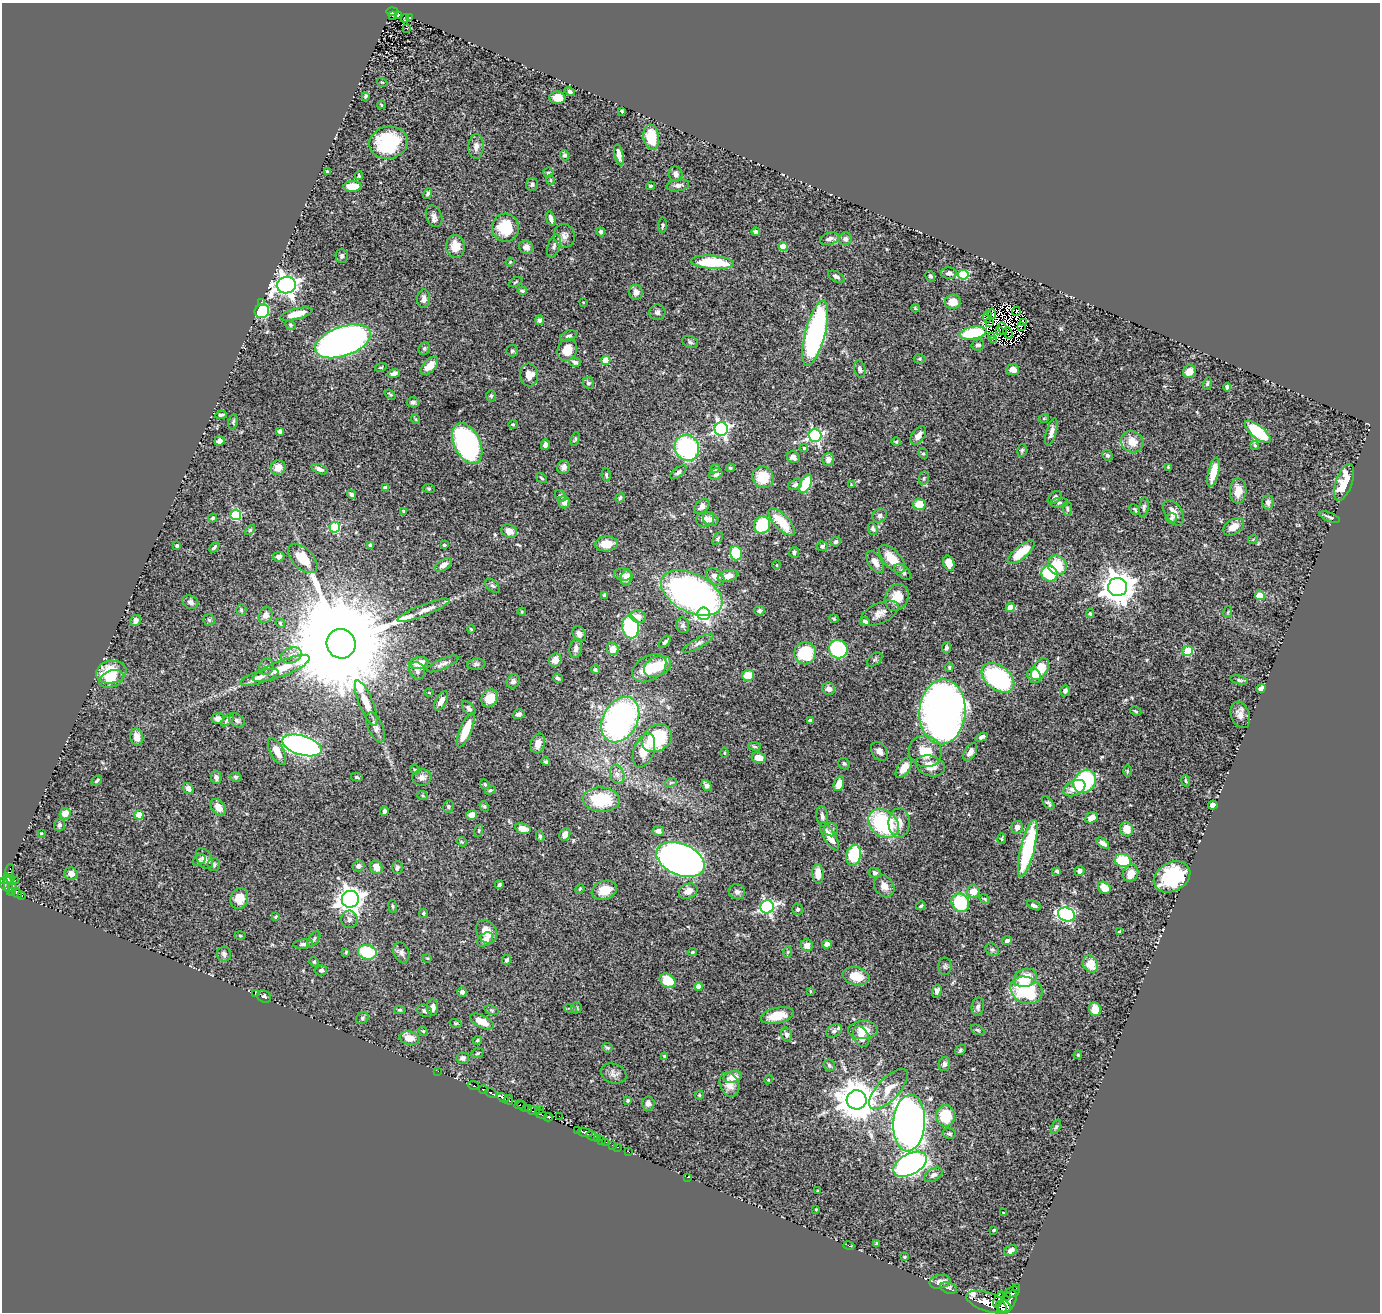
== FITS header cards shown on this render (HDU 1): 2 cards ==
NAXIS1  =                 1378
NAXIS2  =                 1310

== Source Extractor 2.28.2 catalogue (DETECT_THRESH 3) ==
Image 1378 x 1310 px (HDU 1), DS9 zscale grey, 1 PNG px = 1 image px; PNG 1382 x 1314 px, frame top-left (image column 1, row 1310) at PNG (2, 3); each listed source drawn as its Kron ellipse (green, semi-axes under 4 px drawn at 4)
Background 0.442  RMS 0.02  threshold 0.0606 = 3 sigma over >= 5 px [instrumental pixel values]
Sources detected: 518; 12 with non-positive FLUX_AUTO (blend fragments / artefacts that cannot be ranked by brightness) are neither listed nor drawn; of the other 506, the 500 brightest by FLUX_AUTO listed and drawn (6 fainter detections omitted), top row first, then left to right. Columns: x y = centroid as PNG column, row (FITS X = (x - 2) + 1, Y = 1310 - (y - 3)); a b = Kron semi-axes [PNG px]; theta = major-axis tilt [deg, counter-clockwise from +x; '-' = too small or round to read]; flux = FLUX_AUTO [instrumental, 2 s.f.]
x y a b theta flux
392 11 6 3 2 28
392 15 3 3 - 5.3
399 15 3 2 - 3.7
410 17 3 2 - 1.9
405 18 4 2 - 0.83
407 28 3 2 - 2
382 82 5 3 - 1
570 92 5 4 - 2.7
365 96 3 3 - 2.1
557 98 8 6 -4 15
381 105 4 3 - 1.2
622 111 4 3 - 1.3
651 137 12 8 -81 37
388 143 19 16 10 91
476 146 12 7 88 8.6
564 155 5 4 - 4.2
619 155 11 4 -79 9.1
327 172 4 3 - 1.4
548 173 5 5 - 2.1
676 174 7 7 - 4.8
359 175 4 3 - 1.7
550 180 5 4 - 1.5
532 184 6 6 - 3
678 185 11 6 9 5.5
353 186 9 5 2 29
650 186 4 3 - 2.1
427 194 6 4 59 2.9
434 216 11 7 -67 6.9
551 219 8 4 -73 5.7
663 225 7 4 85 2.5
506 228 14 13 - 53
601 232 4 3 - 2.8
756 232 4 4 - 4.4
564 236 12 10 -80 8
829 239 10 6 18 7
845 239 6 6 - 3.8
455 246 11 9 -89 19
554 246 12 6 72 4.8
783 246 4 4 - 28
526 247 7 6 - 8.1
342 256 7 6 - 3.1
510 262 4 4 - 1.2
712 262 21 6 -4 73
949 273 8 5 -2 4
963 275 5 5 - 86
930 276 5 4 - 2.4
836 277 9 5 -28 4
516 282 7 3 28 1.6
286 285 9 8 - 850
522 291 4 3 - 2.6
636 292 7 7 - 6.6
424 299 9 6 87 5.8
262 302 3 2 - 0.99
583 302 3 2 - 0.94
953 302 8 7 - 17
915 308 4 3 - 1.1
262 311 7 7 - 93
1016 311 4 3 - 0.84
657 312 8 8 - 4.3
296 314 17 5 14 21
992 314 5 3 - 2.4
987 316 6 3 87 19
539 320 5 4 - 4
989 322 4 3 - 1.7
1024 323 4 3 - 1.1
291 325 6 4 -42 2
1021 327 2 2 - 1.2
1003 329 6 2 -74 0.9
999 330 3 2 - 1.1
815 333 33 10 76 350
973 333 13 6 10 75
1008 333 6 2 -68 1.7
568 336 9 5 22 3.9
991 336 3 2 - 2.2
993 339 3 2 - 1.5
343 341 29 14 19 870
690 342 8 5 -24 3.1
978 345 6 5 - 3.7
424 348 7 5 68 2.3
567 350 11 9 67 22
512 351 6 5 - 2.6
919 359 6 5 - 1.9
606 360 4 4 - 30
575 362 6 4 -13 3.1
429 366 11 6 47 15
381 367 6 4 16 1.8
860 369 9 5 -78 4.7
1013 369 6 5 - 12
1189 372 7 6 - 15
394 373 6 4 15 6.1
529 375 11 9 -85 16
588 383 6 5 - 3.5
1207 384 6 4 72 1.9
1227 387 4 4 - 3.6
390 395 6 3 -38 1.7
491 396 6 5 - 2.3
413 402 6 5 - 3.2
221 415 5 3 - 3
1044 418 5 3 - 1.3
415 419 5 3 - 1.2
233 422 7 4 79 2.3
513 424 4 4 - 1.5
721 429 7 6 - 330
280 431 4 3 - 2.8
1051 432 14 5 74 7.7
1258 432 16 6 -39 85
815 435 6 6 - 270
918 436 10 6 53 11
575 439 7 4 70 1.9
219 441 5 4 - 5.2
896 441 5 3 - 1.3
1132 442 11 10 - 21
467 443 22 13 -64 300
545 445 5 4 - 4.6
1255 445 5 4 - 2.2
687 448 13 12 - 170
804 448 4 4 - 1.4
1022 450 6 4 74 2.3
923 454 5 4 - 2.1
1107 455 5 5 - 3.1
793 457 7 5 -32 5.9
828 459 6 6 - 8.1
278 467 7 7 - 9.2
564 467 7 6 - 5.8
1168 467 3 3 - 1.3
730 468 4 3 - 1.9
319 469 8 4 -21 5.3
715 469 5 3 - 2.7
678 472 9 4 37 3.5
1213 472 15 5 76 19
716 474 7 5 26 4.9
606 475 7 4 -83 2.7
763 477 11 10 - 32
542 478 6 3 -35 1.7
924 478 7 5 79 2.7
1344 482 19 8 71 36
806 484 10 5 64 53
795 485 7 5 21 4
851 485 4 4 - 1.4
385 488 4 4 - 7.4
429 488 6 3 -8 1.5
1238 491 12 8 88 15
351 494 5 4 - 3.3
560 496 6 5 - 2.2
620 498 5 4 - 2.1
1055 498 8 5 41 3.7
564 502 6 5 - 8.3
1268 502 7 6 - 5.3
1059 503 9 5 5 2.7
919 504 6 5 - 22
702 506 9 6 41 6.5
1144 507 10 4 83 3.3
1067 508 7 4 -84 2.5
1135 509 6 3 -45 1.9
404 511 3 2 - 1.3
1173 513 14 8 -59 13
236 515 5 5 - 99
880 516 7 6 - 4.2
1330 517 11 3 -21 3.7
213 518 4 3 - 1.9
1171 518 5 5 - 3
705 519 9 7 8 8
711 519 8 6 -28 6.2
782 522 18 7 -45 39
762 525 9 8 - 56
335 527 5 5 - 100
1234 527 11 7 33 13
873 529 6 4 -69 3
250 530 6 3 46 1.6
509 531 8 6 -27 11
718 538 7 4 54 2.1
1253 539 5 3 - 1.2
836 542 5 4 - 3.1
606 544 11 7 4 22
370 545 4 3 - 2.5
444 545 4 4 - 1.8
177 546 3 3 - 1.6
822 546 5 5 - 2.5
214 547 6 3 46 2.2
794 552 5 5 - 3.7
1021 552 17 6 39 35
736 553 7 6 - 65
279 557 6 5 - 4.8
303 558 18 10 -45 28
892 559 17 8 -48 27
875 562 12 6 -58 10
949 563 8 5 -73 18
444 565 9 5 36 8.9
777 565 5 3 - 1.2
1057 565 10 9 - 43
903 572 10 5 -41 4.6
1050 574 8 7 - 58
623 575 9 6 -6 5.8
728 576 11 5 16 12
715 577 10 7 -39 9.8
627 578 8 6 79 9.6
492 586 9 5 -43 2.9
1118 587 9 9 - 2400
692 593 33 19 -27 550
605 595 4 4 - 4.3
1260 595 5 5 - 34
897 597 14 11 61 24
190 602 8 6 -28 4.8
1010 608 4 4 - 33
241 610 5 5 - 1.9
423 610 28 5 21 11
759 611 5 5 - 3.4
522 612 4 3 - 1.5
1228 612 6 3 71 1.4
880 613 20 10 25 13
1090 613 4 3 - 1.9
704 614 6 6 - 260
266 615 8 6 60 7.4
638 617 8 6 -19 9.4
834 619 5 3 - 1.3
135 620 6 5 - 5.3
209 620 5 5 - 2.1
865 621 5 3 - 3.2
280 623 5 4 - 1.8
683 625 8 6 -84 3.8
630 627 11 8 -82 130
471 629 4 2 - 1.2
579 634 8 6 -55 7.3
665 642 7 4 47 2.7
698 643 17 5 28 5.3
341 644 15 14 - 59000
576 648 10 6 81 5.6
946 648 5 4 - 2.8
613 649 6 6 - 13
838 649 9 9 - 100
1188 651 5 5 - 62
805 653 11 11 - 65
291 655 11 7 20 7.9
875 659 9 5 40 2.9
555 660 7 6 - 9.8
419 663 9 6 9 23
442 664 17 5 24 5.8
476 664 9 5 7 3
657 666 14 9 25 33
266 667 8 7 - 5
949 667 4 3 - 1.9
281 668 30 8 21 28
649 668 18 12 30 33
1040 669 12 7 57 41
595 670 4 4 - 2.5
417 671 9 7 -59 5.2
111 672 15 11 9 47
748 675 6 5 - 27
1034 676 8 6 -58 12
259 677 20 6 18 10
558 678 5 4 - 2.7
998 678 18 12 -38 200
112 679 13 8 21 15
1239 680 9 4 -13 2.4
513 681 7 6 - 3.5
829 689 6 6 - 7
1261 689 5 4 - 4.6
1065 691 5 5 - 4
429 692 4 3 - 1.2
490 698 9 8 - 22
441 701 10 5 61 9.3
366 703 24 7 -68 18
469 708 8 5 -48 4.2
1135 711 6 3 -27 1.5
942 712 32 23 84 1100
519 714 6 5 - 3.5
1240 715 14 9 -70 9.9
218 718 6 5 - 7.1
228 720 8 4 48 2.6
237 720 8 6 -31 3.6
620 720 24 17 61 360
810 720 4 3 - 2.9
376 727 16 7 -66 6.9
466 730 18 6 68 35
137 737 9 6 -77 11
982 737 6 4 19 4
657 738 16 13 35 76
538 743 10 7 75 12
302 745 20 9 -17 600
754 746 6 4 -7 1.9
644 751 18 10 70 22
925 751 17 15 -24 31
277 752 15 6 -62 17
880 752 10 7 -53 6.2
970 752 10 5 58 6.7
724 753 5 3 - 1.4
759 758 7 5 -12 16
546 762 4 4 - 2.3
844 764 6 5 - 2.2
930 766 15 10 -17 16
904 768 11 6 56 16
415 770 5 4 - 1.7
1127 771 5 3 - 1.3
617 774 9 7 -73 6.3
216 777 7 5 -78 4.9
236 777 6 4 -14 2.9
357 777 6 4 -14 2.3
422 777 9 8 - 6.7
97 781 6 3 43 2.1
1085 781 12 10 48 140
1186 781 6 3 -76 1.8
671 782 6 4 20 2
485 784 5 4 - 1.8
839 784 7 5 68 17
707 786 6 4 -51 3.9
1074 788 11 7 25 14
188 789 6 5 - 6.1
490 790 5 4 - 1.8
423 796 5 3 - 1.5
601 799 18 12 -5 72
1048 803 8 4 -49 3
1213 805 5 4 - 8.4
448 806 6 5 - 2.2
484 806 5 4 - 2.2
218 807 9 6 -51 12
384 811 5 3 - 3.1
65 813 6 5 - 14
139 815 4 4 - 30
472 815 5 5 - 8.4
822 816 10 5 -82 4.6
1091 818 6 5 - 9.7
899 823 14 11 88 15
883 824 17 12 -38 140
59 825 6 5 - 3.4
1017 827 6 6 - 6.2
523 829 8 5 -17 13
831 829 7 6 - 3.5
1126 829 7 6 - 19
479 831 6 4 73 1.7
658 831 6 5 - 5.8
41 833 3 3 - 1
565 834 6 5 - 7
540 836 5 4 - 2.4
829 836 16 5 -59 18
1002 839 5 4 - 1.6
462 842 5 4 - 1.5
1103 843 7 4 -36 5.9
1028 848 29 7 76 120
854 856 10 7 76 66
204 858 11 7 -58 7.2
199 860 7 5 36 2.1
681 860 25 15 -23 1100
1123 860 8 6 -10 51
214 865 6 6 - 4.1
358 866 6 5 - 4.7
376 867 7 5 -58 14
397 867 6 5 - 3.5
9 871 7 4 74 14
1057 871 4 3 - 2.1
1079 871 5 5 - 4.4
875 873 6 5 - 2.9
1131 873 9 7 68 15
71 874 7 6 - 7.9
818 874 10 5 -85 13
1172 877 19 14 29 91
7 880 8 3 10 36
15 880 2 2 - 12
4 884 6 3 -73 14
8 885 11 3 -80 58
499 885 4 3 - 2.8
884 886 12 9 -57 10
12 888 4 2 - 8.1
1104 888 7 5 -44 18
580 889 5 4 - 1.4
604 890 13 9 18 21
12 891 3 3 - 130
688 891 10 7 24 12
973 891 6 6 - 17
737 892 8 7 - 5.1
17 893 4 3 - 36
22 896 3 2 - 15
239 898 11 8 70 18
350 899 8 8 - 1300
985 899 6 4 -28 1.7
960 903 9 8 - 76
1034 905 7 4 -27 3.6
393 906 6 3 -81 1.7
921 906 5 3 - 1.9
767 907 7 6 - 270
797 909 5 5 - 3
424 913 4 4 - 1.9
1066 914 9 6 -22 240
276 917 4 3 - 1.5
349 919 9 8 - 5.3
487 932 12 9 -55 18
1120 932 4 3 - 2.3
240 936 5 3 - 1.2
314 939 9 5 54 2.9
485 939 9 6 36 11
1007 941 5 4 - 2.7
303 944 10 4 6 3.7
827 944 4 4 - 7.4
807 945 6 6 - 9.3
992 950 7 6 - 2.5
346 952 4 3 - 1.6
367 952 9 7 -14 62
692 952 5 4 - 1.7
788 952 6 4 88 1.5
401 953 10 7 -68 5.3
224 954 7 7 - 4.2
427 958 4 3 - 1.2
507 960 5 4 - 2.6
314 962 5 4 - 1.6
1090 964 9 7 -59 24
945 966 9 6 85 3.2
321 970 6 5 - 3.1
856 976 14 9 -14 21
1025 978 12 9 20 33
667 981 8 6 -35 34
699 987 4 4 - 14
1026 990 16 13 -24 83
810 991 4 2 - 1
937 991 6 4 71 4.8
462 992 5 4 - 3.8
255 993 3 2 - 0.9
264 996 7 6 - 3.3
433 1007 8 5 -87 6.2
978 1007 9 6 83 4.5
570 1008 6 4 -18 2.1
576 1008 6 5 - 2.3
1095 1009 7 6 - 16
400 1010 5 4 - 2.1
492 1010 7 4 -20 2.1
425 1011 8 6 -26 4.6
777 1016 17 8 12 26
362 1018 7 5 38 2.6
482 1022 13 6 -26 19
456 1023 6 4 -18 1.6
863 1030 15 9 2 15
977 1030 7 4 -26 2.5
423 1031 5 4 - 1.6
834 1031 8 6 29 3.8
786 1034 7 5 -74 4
861 1037 10 7 -65 12
409 1038 10 6 -10 17
477 1040 5 4 - 1.8
607 1048 5 5 - 2.3
960 1050 6 4 39 2
477 1053 6 4 20 2
1078 1055 4 4 - 1.5
664 1056 4 3 - 1.5
463 1058 6 5 - 3.8
944 1064 7 5 79 3.9
829 1065 6 5 - 2.8
438 1071 2 2 - 5.5
614 1073 13 9 -21 7.4
733 1077 9 5 12 15
768 1080 4 3 - 1.2
729 1085 13 9 -64 13
474 1086 6 3 -21 18
888 1089 25 11 47 23
483 1090 4 3 - 69
491 1093 6 3 -28 32
699 1095 4 4 - 1.6
503 1098 6 3 -30 210
509 1100 4 3 - 55
628 1100 3 3 - 1.6
857 1100 10 9 - 4100
648 1103 7 6 - 5.6
519 1105 5 2 - 4.3
523 1107 6 3 -32 55
529 1109 4 3 - 50
540 1110 3 2 - 13
533 1111 6 3 -3 60
541 1114 6 3 -20 72
559 1116 2 2 - 7.1
946 1116 11 9 89 56
549 1117 4 3 - 47
909 1123 28 16 86 1500
1056 1127 8 4 65 2.2
577 1130 2 2 - 14
585 1132 7 4 -18 190
949 1134 7 5 -14 3
592 1136 6 2 -29 14
597 1138 3 2 - 5.6
602 1140 2 2 - 3
606 1142 3 2 - 3.4
612 1145 2 2 - 5.4
618 1147 3 2 - 1.8
629 1152 3 2 - 3.7
910 1164 18 10 29 590
933 1175 10 6 31 5.3
688 1177 3 2 - 98
817 1191 3 2 - 1.5
816 1209 3 2 - 0.94
1003 1213 3 3 - 1.2
994 1230 3 2 - 1.3
877 1243 4 4 - 1.5
849 1246 5 2 - 1.6
1011 1251 7 5 32 6.3
904 1257 3 3 - 1.6
940 1282 11 6 12 9
949 1288 9 5 -20 3.1
1017 1288 3 2 - 5.5
1012 1292 8 5 17 160
1006 1296 3 2 - 22
999 1299 8 4 61 280
988 1302 23 9 -17 1000
1007 1303 14 7 56 590
1001 1307 6 3 -54 620
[6 fainter detections neither listed nor drawn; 12 non-positive-flux detections neither listed nor drawn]